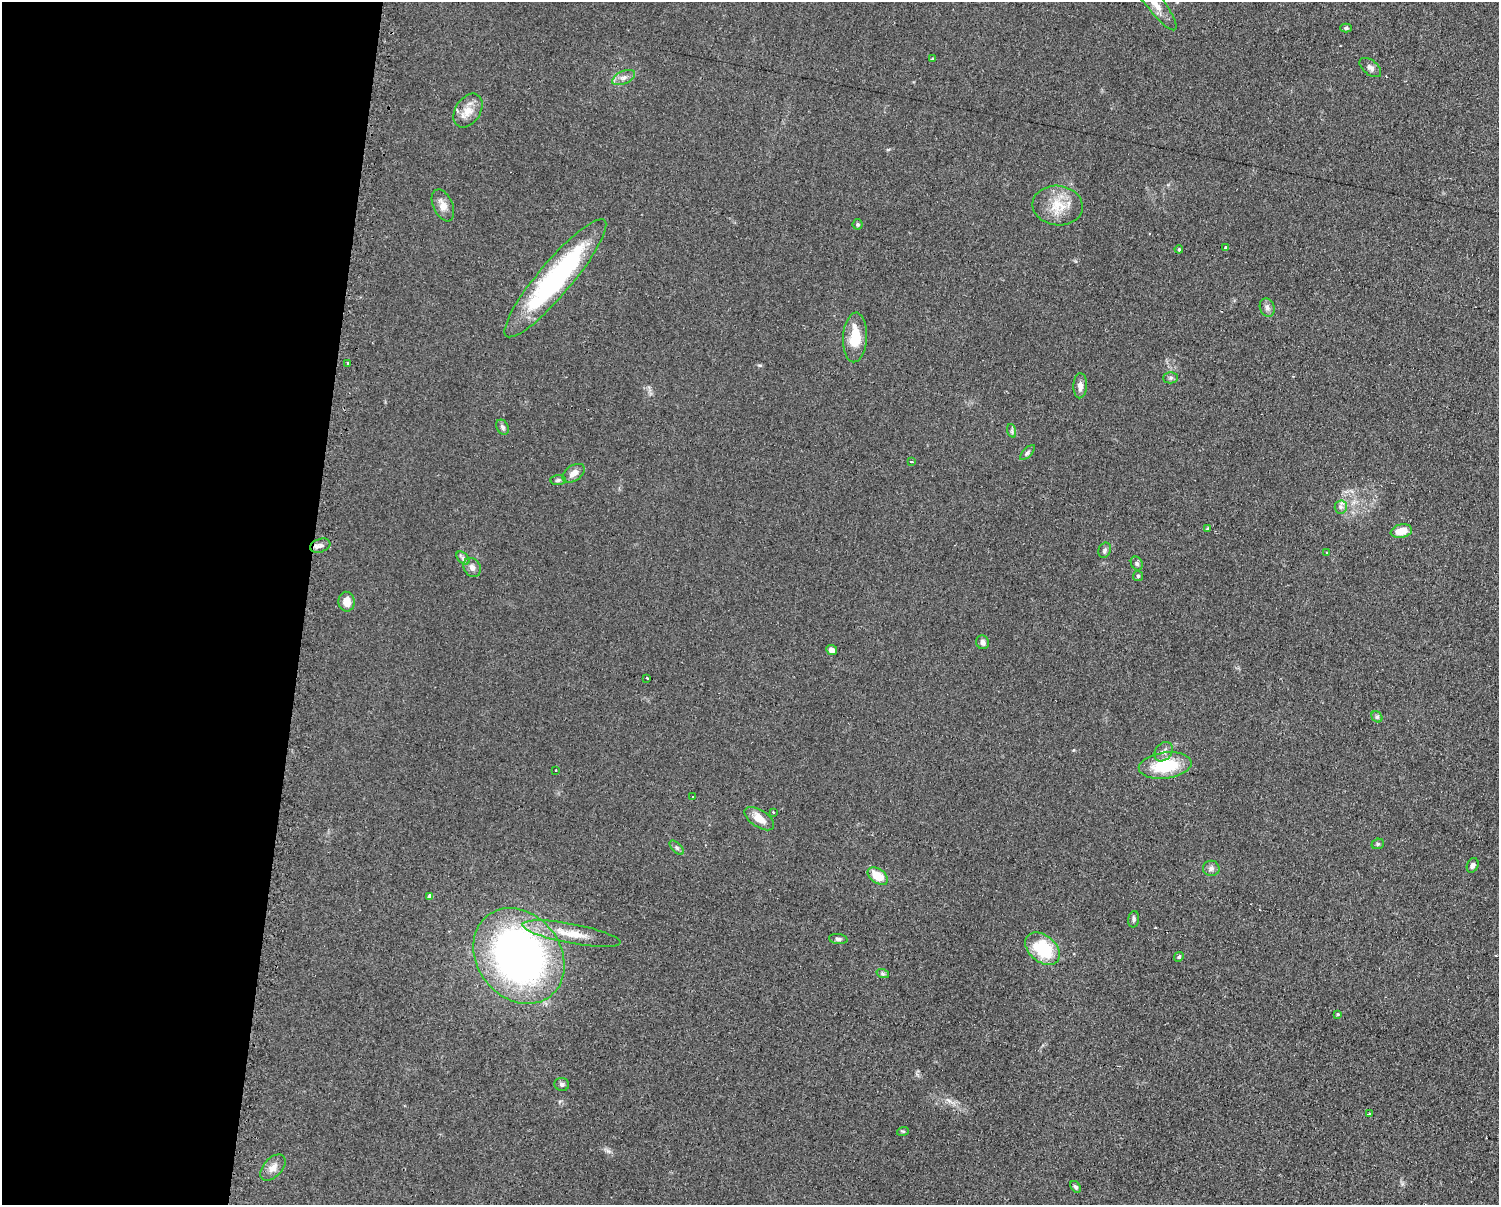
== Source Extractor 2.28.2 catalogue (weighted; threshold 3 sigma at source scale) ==
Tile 4 of 3 x 4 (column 1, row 2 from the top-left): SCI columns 123-1619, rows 2408-3610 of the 4863 x 4814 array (HDU 1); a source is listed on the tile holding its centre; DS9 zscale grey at full resolution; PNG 1501 x 1207 px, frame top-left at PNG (2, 2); each listed source drawn as its Kron ellipse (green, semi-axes under 4 px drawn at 4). Shown black and unused: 20% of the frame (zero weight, under 2 of 3 exposures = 2% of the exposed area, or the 3 px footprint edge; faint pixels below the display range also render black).
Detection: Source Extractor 2.28.2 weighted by HDU 2 'WHT'; one run over the whole footprint, this tile lists its part. Background 0.098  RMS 0.011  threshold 0.0502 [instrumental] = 3 sigma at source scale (4.5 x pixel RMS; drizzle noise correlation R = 1.50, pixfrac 1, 0.05/0.05 arcsec/px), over >= 5 px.
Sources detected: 64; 1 cosmic-ray / hot-pixel residue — neither listed nor drawn; the other 63 listed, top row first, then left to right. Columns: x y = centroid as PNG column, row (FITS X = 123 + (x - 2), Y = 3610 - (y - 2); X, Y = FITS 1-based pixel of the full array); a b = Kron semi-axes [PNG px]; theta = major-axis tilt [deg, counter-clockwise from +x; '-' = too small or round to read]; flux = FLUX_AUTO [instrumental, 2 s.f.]
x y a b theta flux
1155 3 34 8 -52 18
1346 28 6 4 1 2.1
932 59 3 2 - 1.1
1370 67 12 7 -39 4.7
624 78 12 6 23 5.6
468 111 18 12 57 15
443 205 17 9 -66 9.9
1058 206 25 19 -7 28
858 224 5 5 - 1.8
1226 248 3 3 - 31
1179 249 4 4 - 2.2
555 278 76 16 50 190
1267 308 9 7 -71 4.3
855 337 25 12 87 29
348 364 3 3 - 5.9
1171 378 7 5 1 2.5
1080 386 12 7 88 6.2
503 427 8 6 -61 3.3
1012 431 7 4 -72 1.9
1027 452 9 4 46 2.2
911 462 3 3 - 2.6
574 473 12 7 33 8.4
558 480 7 5 2 2.1
1341 507 6 6 - 2.8
1208 529 4 3 - 5.6
1401 531 11 6 11 15
320 546 10 6 20 4.8
1105 550 8 6 67 2.8
1327 552 3 2 - 1.3
463 558 8 5 -45 2.8
1137 563 7 5 -60 2.6
472 567 10 8 -58 5.2
1138 576 5 5 - 1.7
347 602 10 8 -86 11
982 642 7 6 - 3.9
832 650 5 5 - 4.4
647 678 3 3 - 3.2
1377 717 6 5 - 2
1164 752 11 8 49 5.6
1165 766 26 13 8 52
556 770 3 2 - 1.9
693 797 3 3 - 2.2
773 812 3 3 - 1.6
759 819 17 8 -34 14
1378 844 6 5 - 1.9
677 848 9 4 -45 2.4
1473 865 7 5 67 3.8
1211 868 8 7 - 4.1
878 876 11 7 -36 22
430 896 4 4 - 6.5
1134 919 8 5 84 2.7
571 934 50 10 -10 29
838 939 9 5 -6 2.7
1043 949 19 13 -40 57
519 956 51 42 -52 540
1179 957 5 4 - 1.4
883 974 6 4 -18 1.9
1338 1014 4 4 - 1.4
562 1084 7 6 - 3.1
1370 1114 4 2 - 1.3
903 1131 6 4 16 1.4
273 1168 16 9 47 8.5
1076 1187 6 4 -53 2.4
Isophote crosses this tile's border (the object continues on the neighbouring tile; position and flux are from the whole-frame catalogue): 1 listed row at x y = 1155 3